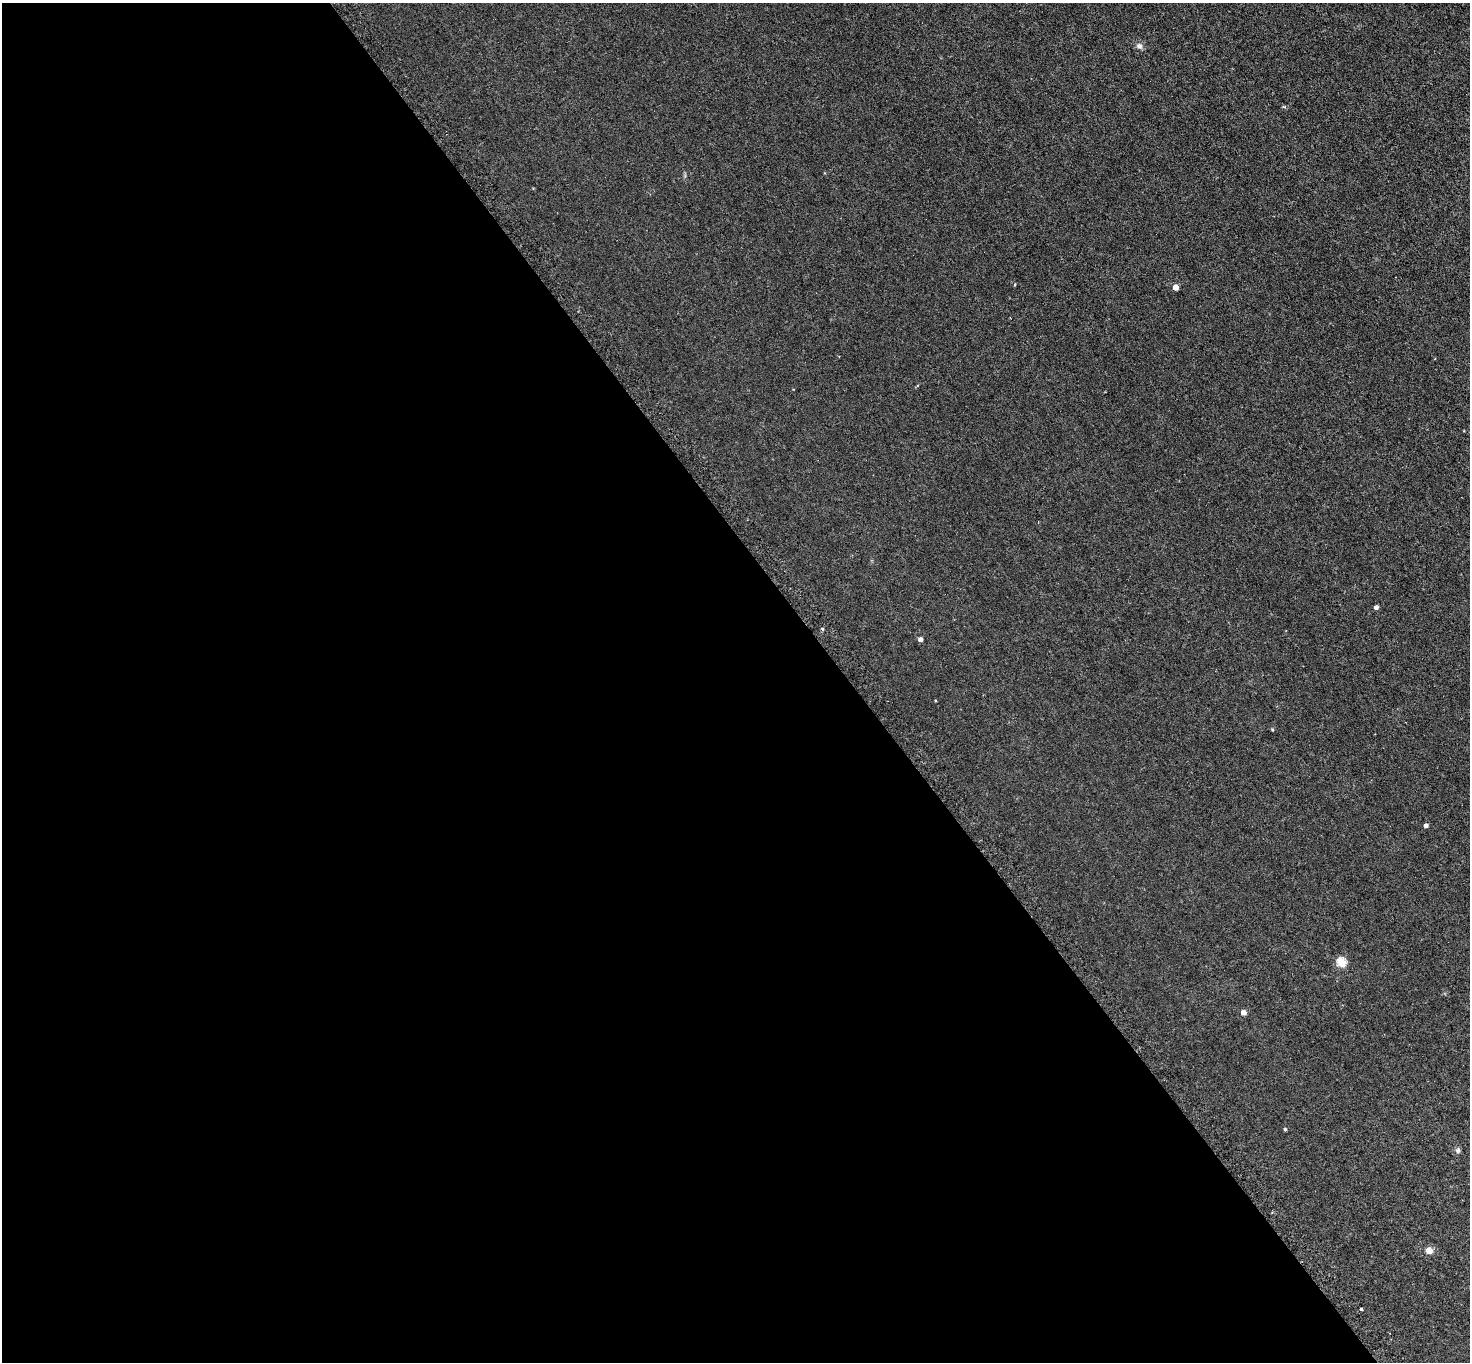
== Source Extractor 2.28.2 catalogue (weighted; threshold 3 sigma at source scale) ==
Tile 9 of 4 x 4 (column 1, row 3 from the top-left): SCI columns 41-1508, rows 1683-3042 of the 5951 x 5944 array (HDU 1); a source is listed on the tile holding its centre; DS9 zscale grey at full resolution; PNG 1472 x 1364 px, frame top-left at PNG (2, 3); no overlay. Shown black and unused: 58% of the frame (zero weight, under 3 of 6 exposures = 3% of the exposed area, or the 3 px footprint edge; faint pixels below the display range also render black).
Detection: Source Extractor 2.28.2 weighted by HDU 2 'WHT'; one run over the whole footprint, this tile lists its part. Background 0.0103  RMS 0.0032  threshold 0.0132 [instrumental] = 3 sigma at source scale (4.09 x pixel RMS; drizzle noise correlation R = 1.36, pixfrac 0.8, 0.05/0.05 arcsec/px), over >= 5 px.
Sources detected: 14; all 14 listed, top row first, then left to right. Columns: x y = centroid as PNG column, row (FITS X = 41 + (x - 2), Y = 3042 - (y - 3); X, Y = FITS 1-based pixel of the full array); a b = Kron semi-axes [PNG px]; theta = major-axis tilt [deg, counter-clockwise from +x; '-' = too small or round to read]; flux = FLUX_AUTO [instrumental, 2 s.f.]
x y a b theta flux
1139 46 9 7 -45 1.1
1284 107 6 4 -1 0.34
1176 287 4 4 - 3.2
1376 607 4 4 - 0.88
822 629 5 3 - 0.34
921 639 5 4 - 1.1
1272 730 4 3 - 0.31
1426 825 4 4 - 1
1341 962 5 5 - 14
1243 1013 4 4 - 2
1285 1129 4 3 - 0.36
1458 1151 7 6 - 0.68
1429 1251 5 4 - 5.6
1361 1309 3 3 - 0.43